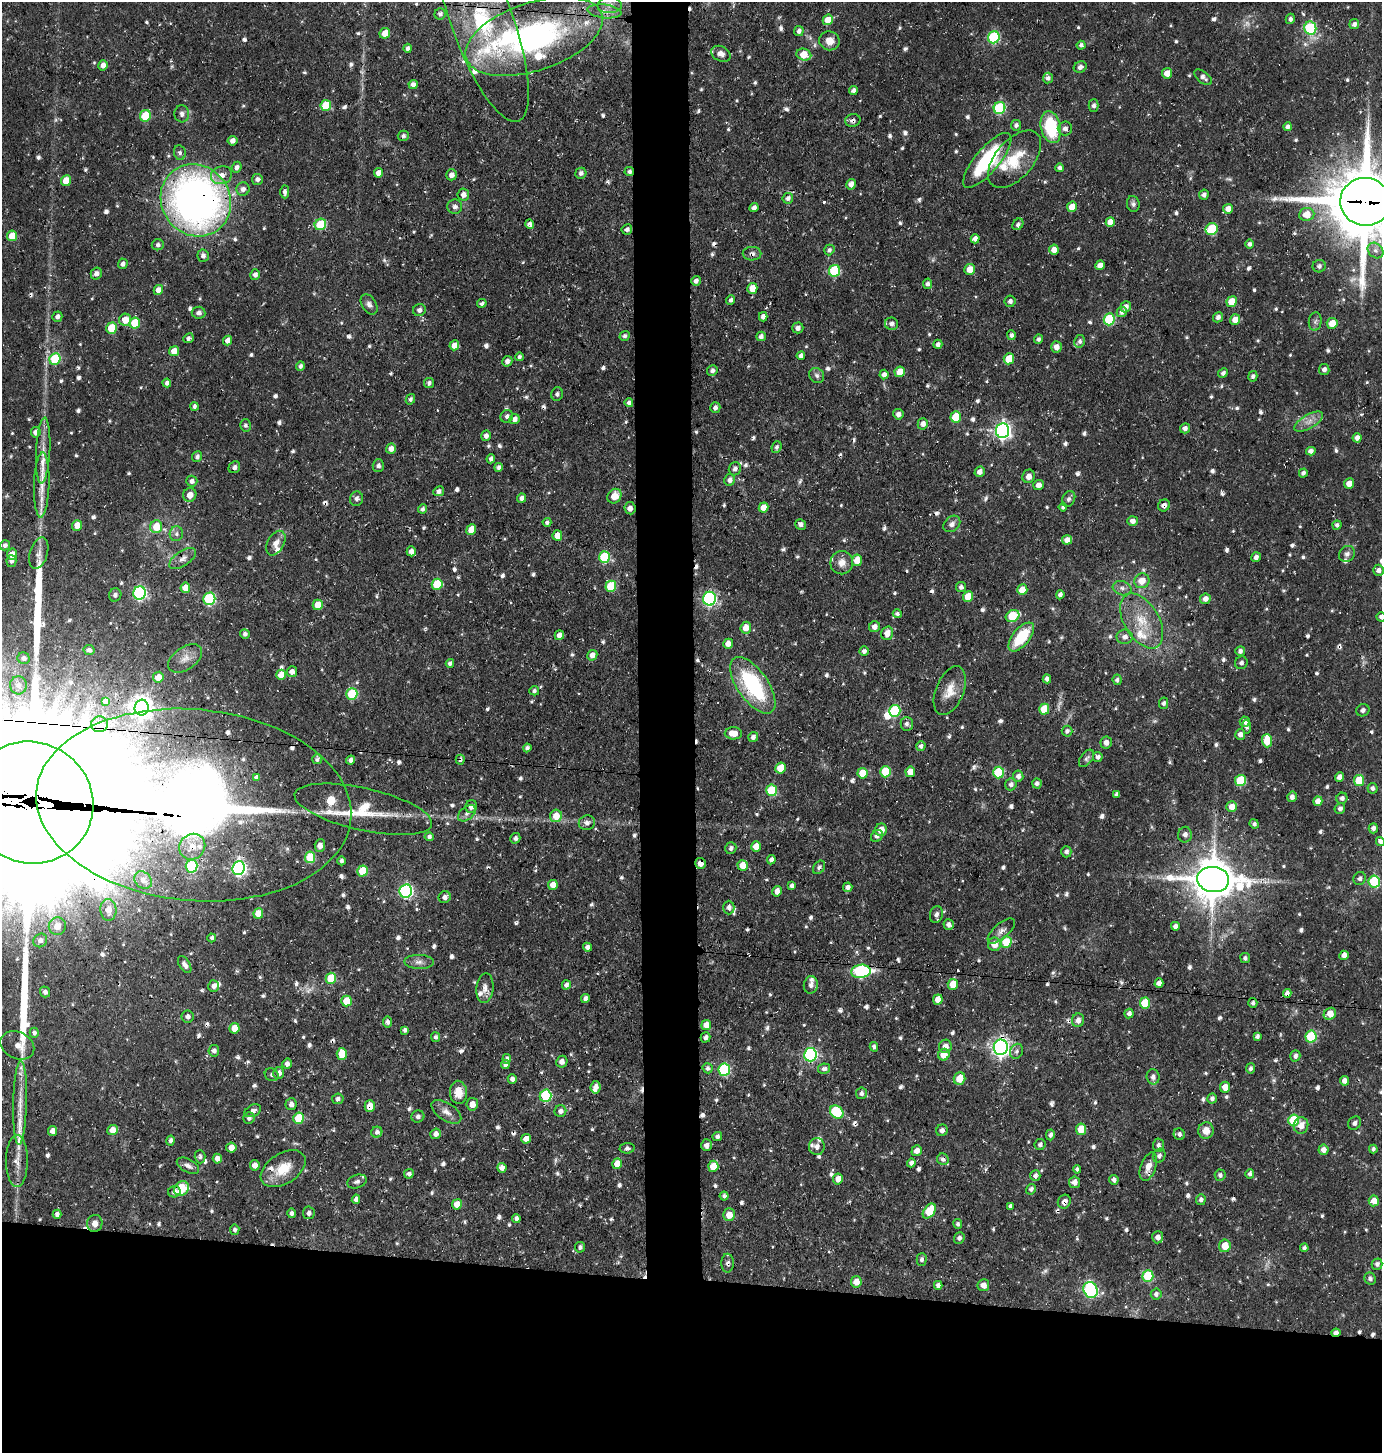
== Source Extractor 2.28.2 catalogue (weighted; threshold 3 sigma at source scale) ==
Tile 8 of 3 x 3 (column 2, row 3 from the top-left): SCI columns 1521-2900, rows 1-1451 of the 4385 x 4355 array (HDU 1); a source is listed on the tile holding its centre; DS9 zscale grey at full resolution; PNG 1384 x 1455 px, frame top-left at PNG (2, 2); each listed source drawn as its Kron ellipse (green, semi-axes under 4 px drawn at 4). Shown black and unused: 16% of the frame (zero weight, under 3 of 4 exposures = <1% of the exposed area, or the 3 px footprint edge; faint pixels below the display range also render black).
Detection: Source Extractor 2.28.2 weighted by HDU 2 'WHT'; one run over the whole footprint, this tile lists its part. Background 0.0696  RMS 0.0056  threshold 0.0251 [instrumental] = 3 sigma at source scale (4.5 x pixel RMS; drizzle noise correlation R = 1.50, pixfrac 1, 0.05/0.05 arcsec/px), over >= 5 px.
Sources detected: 912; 7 too faint to see at this stretch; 5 inside a brighter object's white glare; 19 cosmic-ray / hot-pixel residue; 4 long thin detections or spike segments (spike, bleed or trail) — neither listed nor drawn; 20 inside a brighter listed object's ellipse — not listed separately; of the other 857, all 500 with FLUX_AUTO >= 1.53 (the completeness limit of this list) listed and drawn (357 fainter detections not listed), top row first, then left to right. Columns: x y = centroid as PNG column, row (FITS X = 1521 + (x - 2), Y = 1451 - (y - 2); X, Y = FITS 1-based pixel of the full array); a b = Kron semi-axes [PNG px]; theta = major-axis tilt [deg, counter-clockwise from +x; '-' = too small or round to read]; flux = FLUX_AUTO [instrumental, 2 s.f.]
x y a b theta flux
610 5 12 7 0 3.6
604 11 17 6 -6 4.5
440 14 5 5 - 1.7
1290 19 5 4 - 1.8
828 20 5 5 - 8.8
482 21 107 31 -70 82
1354 24 5 5 - 2
1310 28 7 6 - 50
799 31 5 4 - 2.3
385 33 5 5 - 6.1
534 36 71 34 18 160
994 37 6 5 - 52
829 41 10 9 - 6.4
1081 45 4 4 - 1.8
408 48 4 4 - 1.6
721 54 10 7 -28 4
804 55 7 6 - 10
103 65 5 4 - 3.8
1080 67 6 5 - 2.2
1167 73 5 5 - 5
1203 77 10 5 -40 2.9
1048 78 5 5 - 2
413 85 4 4 - 2.9
853 90 5 4 - 2.2
326 105 5 5 - 15
1094 106 6 5 - 1.7
1000 108 6 5 - 48
182 114 8 7 - 2.5
145 116 6 5 - 21
853 120 8 6 13 2.1
1016 125 5 5 - 2
1051 127 16 10 -78 33
1288 127 4 4 - 2.1
1065 128 7 7 - 2.6
403 136 5 5 - 1.6
232 141 5 4 - 2.4
180 153 7 6 - 1.8
1015 159 34 19 49 21
987 160 34 12 50 53
237 167 6 5 - 2.2
1060 168 4 4 - 1.9
629 171 5 4 - 1.5
378 173 4 4 - 3.9
581 173 5 5 - 2.1
221 175 10 9 - 4.7
451 175 5 5 - 3
257 179 5 5 - 2
66 181 5 5 - 9.7
851 184 5 5 - 3.4
243 189 7 6 - 2.6
285 192 6 4 -88 1.7
463 194 6 5 - 3.1
1204 195 5 4 - 2.1
788 198 5 5 - 2
196 200 37 34 -54 310
1365 202 25 24 - 5100
1133 204 8 6 -79 1.8
455 207 7 7 - 2
1072 207 5 5 - 6
754 208 5 4 - 1.8
1228 209 5 5 - 4.4
1307 214 7 6 - 7.1
1110 222 5 4 - 7.1
320 224 6 5 - 23
530 224 5 4 - 2.2
1018 224 6 5 - 1.6
627 229 5 5 - 2.2
1212 229 6 5 - 26
12 236 5 5 - 11
975 239 4 4 - 3
1249 244 4 4 - 1.8
158 245 6 5 - 1.6
829 250 5 5 - 1.7
1054 250 5 5 - 4.4
1375 250 9 7 -44 2.7
752 254 9 6 1 2
203 256 6 5 - 2.2
123 264 5 4 - 1.9
1100 265 5 4 - 4
1319 266 6 6 - 1.6
970 269 5 5 - 7.1
834 271 6 5 - 36
96 273 6 5 - 2.7
255 275 5 5 - 2.4
696 281 5 5 - 2.1
928 284 5 4 - 2
752 288 5 5 - 7.8
158 290 5 4 - 4.7
731 300 5 4 - 1.8
1010 301 5 5 - 1.9
1232 302 5 5 - 11
482 303 5 4 - 1.8
369 304 11 7 -57 2.6
1126 307 6 5 - 3.3
419 310 6 6 - 2.1
1122 312 5 5 - 2.2
198 313 7 6 - 2
57 317 5 5 - 2.1
763 317 4 4 - 2.7
1218 317 5 5 - 2.4
1109 319 6 5 - 38
125 320 6 6 - 7.9
1235 320 5 5 - 5.7
1315 321 9 6 83 1.7
135 323 5 5 - 18
1332 323 5 5 - 8.7
892 324 6 6 - 2
112 328 5 5 - 17
798 328 5 5 - 2.2
1011 335 5 4 - 1.9
624 336 5 5 - 1.6
761 336 5 4 - 2.1
188 338 5 4 - 1.7
1039 339 4 4 - 1.7
228 341 5 4 - 4.3
1080 341 6 5 - 1.9
938 344 4 4 - 2.1
454 345 5 5 - 4.9
1056 347 5 5 - 3.9
174 351 5 5 - 6.1
801 356 4 4 - 2.5
519 357 4 4 - 1.5
55 359 6 5 - 27
1009 359 5 5 - 12
507 361 5 5 - 2.3
300 366 5 4 - 1.6
1324 369 5 5 - 2.2
712 371 5 5 - 2.1
900 372 5 5 - 7.9
1223 373 5 4 - 1.6
817 375 8 7 - 1.8
884 375 5 4 - 2.6
1253 376 5 4 - 1.8
167 383 4 4 - 1.8
429 383 5 5 - 1.8
557 394 7 5 70 1.6
410 399 5 4 - 1.6
629 403 4 4 - 2.1
194 406 4 4 - 1.8
715 408 5 5 - 1.8
898 414 5 5 - 2.5
507 416 6 6 - 1.9
956 417 5 5 - 15
514 419 5 5 - 3.7
1309 422 16 7 30 4.5
923 424 6 5 - 3.1
245 425 6 5 - 1.5
1185 428 5 5 - 2.2
1003 431 7 6 - 200
36 432 5 5 - 4.2
486 436 5 5 - 2.5
1357 438 5 4 - 3.1
777 447 6 5 - 1.6
391 449 5 5 - 3.9
43 450 33 7 87 8.5
1311 451 5 4 - 2.5
197 457 5 5 - 1.8
491 459 4 4 - 1.8
378 466 6 5 - 1.8
234 467 6 5 - 2
499 467 4 4 - 2
735 469 6 6 - 2.4
980 472 5 5 - 3.1
1303 473 4 4 - 2
1028 476 7 6 - 3.6
730 480 6 5 - 2.9
192 481 5 5 - 2.4
1349 483 5 5 - 4.4
42 485 32 7 88 10
1039 485 5 5 - 2.8
439 491 5 5 - 1.7
190 495 7 6 - 5.1
614 496 8 6 49 7
522 498 4 4 - 2.5
357 499 7 6 - 2.2
1069 499 8 6 65 1.6
1164 505 6 5 - 2.2
763 507 5 4 - 6.5
1063 507 4 4 - 1.5
630 508 6 5 - 2.5
422 509 4 4 - 1.6
1132 521 5 5 - 3.2
547 522 4 4 - 1.6
801 524 6 5 - 2.3
952 524 9 7 43 2.8
77 525 5 5 - 6.2
1337 525 4 4 - 1.7
156 527 6 6 - 11
471 530 5 5 - 6.4
176 534 7 6 - 1.8
557 535 5 5 - 6.3
1067 540 5 4 - 5
276 543 13 8 62 4.3
5 545 5 5 - 1.8
411 551 5 4 - 2.8
39 553 16 9 73 4.3
12 554 6 5 - 6.2
1347 554 8 7 - 2.2
604 557 6 5 - 33
1256 557 5 4 - 2.1
183 558 15 7 34 3.3
857 560 6 5 - 7.1
11 561 6 5 - 1.7
842 563 12 11 - 5.4
1378 570 5 5 - 2.7
1142 581 8 7 - 6.6
437 584 5 5 - 21
611 586 6 5 - 24
961 587 5 5 - 1.7
185 588 5 4 - 6.6
1122 588 9 7 -19 2.5
1022 590 5 5 - 9.1
139 593 6 6 - 83
115 595 6 6 - 1.6
1060 595 4 4 - 2.1
968 597 5 5 - 12
209 599 6 6 - 55
709 599 7 6 - 100
1205 599 5 5 - 3.7
318 605 5 5 - 8.5
897 614 4 4 - 1.7
1013 616 7 5 29 27
1381 617 5 4 - 1.6
1142 621 30 17 -59 19
874 627 5 5 - 2.9
746 628 6 5 - 6.5
887 633 7 6 - 4.9
245 634 5 5 - 1.9
559 635 5 4 - 4.4
1021 637 17 8 51 25
1125 637 8 7 - 2.9
728 644 5 5 - 4.2
89 650 5 5 - 2
864 651 5 4 - 2
1240 651 5 5 - 2.1
592 655 5 5 - 4.5
24 658 6 6 - 1.7
185 658 19 11 35 5.5
450 663 4 4 - 2.1
1241 663 6 6 - 1.7
292 672 5 5 - 2.8
281 675 5 5 - 6.8
158 677 5 5 - 5.5
1047 679 4 4 - 2
1117 680 5 4 - 1.6
18 685 9 8 - 3.1
753 685 33 15 -55 56
534 691 5 4 - 1.6
950 691 26 14 68 9.7
352 694 6 5 - 33
105 701 4 4 - 1.6
1164 703 5 4 - 1.7
142 708 8 7 - 320
1044 709 5 5 - 16
1363 710 7 6 - 1.9
895 711 6 5 - 40
1245 722 5 5 - 3.2
99 724 8 8 - 3.5
907 724 7 6 - 2.3
1247 727 7 4 -83 1.7
1067 731 5 5 - 2
733 733 8 6 -2 7.2
1240 734 5 5 - 2.4
753 737 5 5 - 2.5
1267 741 6 5 - 16
1106 742 6 5 - 2.7
921 746 4 4 - 2
527 748 4 4 - 1.7
1098 757 5 4 - 1.8
1086 758 10 6 53 1.7
317 759 5 4 - 1.6
351 760 4 4 - 2.5
460 760 5 4 - 1.8
781 768 5 5 - 10
885 772 6 5 - 22
910 772 5 4 - 5.9
862 773 5 5 - 9.6
999 773 6 5 - 32
1018 776 5 5 - 2.7
256 777 4 3 - 1.7
1339 777 5 4 - 3.3
1240 780 5 5 - 26
1359 780 5 5 - 21
1037 783 5 4 - 2
1011 784 6 5 - 2.1
1372 788 5 5 - 1.9
772 790 6 5 - 30
1117 794 4 4 - 1.8
1292 797 5 5 - 2.7
1342 798 5 5 - 1.7
1318 801 5 4 - 4.2
30 803 63 60 -26 66000
194 805 158 95 -5 6000
471 806 6 6 - 2.8
1232 807 5 5 - 5.5
1340 808 5 5 - 2
363 809 70 21 -13 26
467 813 10 6 38 2.5
556 816 6 6 - 8.1
587 823 8 7 - 2.9
1254 824 5 4 - 1.6
1373 828 5 4 - 2.6
881 830 6 6 - 5.6
1185 835 8 7 - 2.4
877 836 6 5 - 2.1
429 837 4 4 - 1.8
515 838 5 5 - 1.6
1380 841 4 4 - 1.8
320 845 6 5 - 3.1
192 847 13 12 - 7.9
756 847 5 5 - 5.9
731 848 6 5 - 1.5
1066 852 6 5 - 1.8
310 857 6 5 - 21
771 860 5 4 - 2.3
341 861 4 4 - 1.7
701 863 5 5 - 3.7
743 865 5 5 - 8.8
191 866 6 6 - 43
819 867 7 5 56 1.7
238 868 7 6 - 130
362 871 5 5 - 16
1359 878 7 6 - 1.6
1213 879 16 12 -6 2000
143 880 10 7 -47 3
1374 881 6 5 - 35
553 885 5 5 - 5.6
792 886 4 4 - 1.9
848 887 5 4 - 2.4
406 891 6 6 - 110
777 891 5 4 - 4.1
445 897 6 6 - 2.2
729 907 7 5 90 2.1
108 910 11 8 -89 4.7
258 913 5 5 - 8.3
936 914 8 6 77 2.2
949 924 5 5 - 2.1
57 926 9 8 - 4.5
1175 926 4 4 - 2.6
1001 931 17 7 42 3.3
212 938 4 4 - 1.6
40 940 7 6 - 2.3
1006 942 5 5 - 15
994 944 6 6 - 5.9
587 947 4 4 - 2
1344 955 5 4 - 3.5
1245 958 5 5 - 1.6
419 962 15 7 0 3.1
185 965 9 5 -58 2.2
861 971 9 6 7 67
331 978 5 5 - 21
1159 983 5 4 - 4.1
953 984 5 5 - 11
566 985 4 4 - 2.2
811 985 9 7 82 2.8
213 986 6 5 - 2.6
485 988 15 8 83 3.7
45 992 5 5 - 2.2
1287 993 4 4 - 2.7
585 998 4 4 - 2.3
938 1000 5 5 - 7.3
346 1001 5 5 - 11
1145 1003 5 5 - 20
1253 1003 5 4 - 1.8
1129 1013 5 4 - 1.8
1330 1014 6 5 - 7.4
187 1017 6 6 - 2
1078 1020 7 6 - 3.4
387 1022 5 4 - 1.9
706 1025 5 5 - 5.8
235 1028 5 5 - 8.2
405 1030 4 3 - 1.7
34 1033 5 4 - 1.8
1257 1036 4 3 - 1.6
435 1037 5 4 - 1.7
706 1037 5 4 - 1.7
1311 1037 6 5 - 33
17 1045 17 13 -26 5.5
945 1046 6 6 - 3.6
874 1047 5 4 - 1.8
1001 1047 8 7 - 230
214 1051 6 5 - 2.6
1017 1051 8 6 64 1.8
342 1054 6 5 - 13
810 1055 7 6 - 91
944 1055 6 5 - 7.8
1295 1056 6 5 - 2.1
507 1059 5 4 - 1.6
562 1062 6 5 - 2.3
287 1064 5 4 - 2.2
505 1065 4 4 - 2.1
708 1068 5 5 - 1.6
1251 1068 5 4 - 1.7
824 1069 6 5 - 2.1
724 1070 6 6 - 52
279 1073 6 5 - 3.2
272 1075 7 6 - 1.8
1153 1077 7 6 - 2
959 1078 6 5 - 9.4
512 1079 4 4 - 2.7
1344 1081 5 4 - 3.4
596 1087 6 5 - 3.5
1225 1087 5 5 - 5.4
458 1092 11 8 -87 6.8
861 1093 5 5 - 2.2
545 1096 6 6 - 50
1212 1098 5 4 - 2
338 1099 5 5 - 1.6
20 1103 42 7 89 11
291 1104 6 5 - 2.6
472 1104 6 5 - 4.7
370 1106 6 5 - 7.9
253 1111 9 5 25 2.7
560 1111 6 5 - 2.7
446 1112 17 8 -33 4.4
837 1112 7 6 - 33
418 1116 6 6 - 1.9
249 1118 6 5 - 1.9
299 1118 6 5 - 20
1293 1120 6 5 - 25
1355 1123 7 6 - 1.8
1301 1125 8 7 - 5.8
1081 1129 5 5 - 12
112 1130 5 5 - 7.1
942 1130 6 5 - 2.2
1206 1130 8 7 - 6.3
53 1131 5 4 - 3.9
377 1132 6 5 - 2
436 1134 5 5 - 2.9
1179 1134 6 5 - 1.9
1050 1135 5 4 - 1.9
717 1136 5 4 - 1.6
526 1139 5 4 - 5.2
171 1141 5 4 - 1.9
1040 1144 6 5 - 1.9
706 1145 6 5 - 2.3
1159 1145 7 5 87 1.8
817 1147 8 8 - 3.8
231 1148 5 5 - 3.7
627 1148 7 5 5 1.6
1373 1149 4 3 - 1.5
1323 1150 5 5 - 3.7
917 1151 5 5 - 3.9
1159 1156 7 6 - 1.8
200 1157 7 5 -87 1.6
217 1159 5 4 - 3.5
943 1159 6 5 - 2
17 1161 26 11 90 7.2
911 1163 4 4 - 2.1
617 1164 5 5 - 8.2
255 1165 5 5 - 3.2
188 1166 12 6 -28 2.6
713 1166 5 5 - 10
1148 1167 15 7 70 5.5
502 1168 5 4 - 3.3
283 1169 25 15 32 14
1077 1169 4 4 - 1.6
409 1174 5 4 - 1.8
1250 1174 4 3 - 1.6
1220 1175 5 5 - 1.8
1035 1176 5 5 - 2.3
838 1179 5 5 - 4.8
1114 1180 5 4 - 1.9
357 1181 10 6 19 1.9
1074 1182 6 5 - 3.6
181 1189 8 6 37 28
1031 1189 5 4 - 1.7
174 1192 6 5 - 1.7
724 1196 4 4 - 1.6
356 1199 5 4 - 2.9
1201 1200 5 5 - 1.9
1374 1201 5 5 - 5.4
1064 1202 7 6 - 2.7
457 1204 5 5 - 6.8
1010 1206 4 4 - 1.8
929 1211 8 5 54 18
291 1213 5 4 - 1.6
309 1213 6 6 - 1.7
57 1214 4 4 - 2.3
729 1215 6 6 - 6.6
516 1218 4 4 - 2
95 1223 8 7 - 4.2
958 1224 5 4 - 1.6
235 1230 5 4 - 1.7
1158 1237 6 5 - 2.1
959 1238 6 5 - 2
1225 1246 6 6 - 8.5
580 1247 5 5 - 1.8
1304 1248 4 4 - 1.6
922 1260 6 5 - 1.7
728 1263 9 6 89 1.9
1377 1264 5 5 - 2
1148 1276 6 5 - 27
1370 1279 6 5 - 1.6
856 1282 6 5 - 6
938 1285 4 4 - 2.5
983 1285 6 6 - 3.9
1091 1290 8 7 - 87
1156 1294 5 5 - 2
1336 1333 4 4 - 2.5
Overlapping masked pixels (flux is a lower limit): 27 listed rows (the first 20) at x y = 482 21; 534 36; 326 105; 1000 108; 853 120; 629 171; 196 200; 1365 202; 752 254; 1164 505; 183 558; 351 760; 460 760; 30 803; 194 805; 192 847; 701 863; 1344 955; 861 971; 1287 993
Isophote crosses this tile's border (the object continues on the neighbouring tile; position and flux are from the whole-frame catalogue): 5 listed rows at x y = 482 21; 1365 202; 1381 617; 30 803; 1380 841